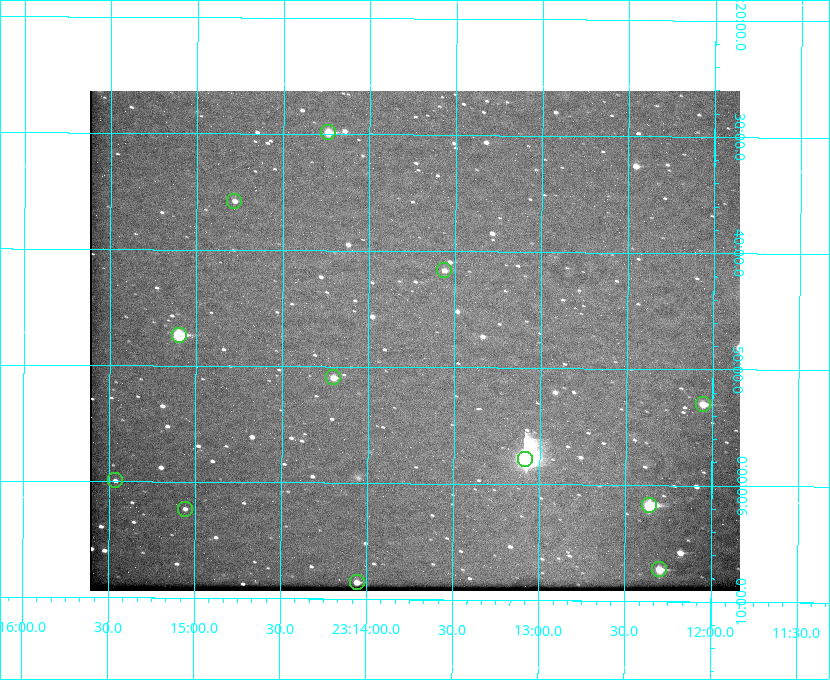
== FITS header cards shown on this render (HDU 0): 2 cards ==
NAXIS1  =                  650 / Width of table row in bytes
NAXIS2  =                  500 / Number of rows in table

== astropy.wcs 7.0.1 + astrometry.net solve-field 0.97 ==
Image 650 x 500 px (HDU 0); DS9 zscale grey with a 90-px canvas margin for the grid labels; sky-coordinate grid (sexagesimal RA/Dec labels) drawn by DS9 from the SOLVED WCS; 12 Tycho-2 reference stars matched to detected sources circled (green)
Header WCS: none
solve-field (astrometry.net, Tycho-2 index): SOLVED blind (the file carries no WCS)
Solved WCS: RA---TAN-SIP/DEC--TAN-SIP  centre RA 23:13:44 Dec +08:48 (348.43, +8.80 deg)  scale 5.16 arcsec/px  FOV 55.9' x 43.0'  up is +180 deg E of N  parity flipped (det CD > 0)
(file carries no celestial WCS; the grid is the blind solution)
Tycho-2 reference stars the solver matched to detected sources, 12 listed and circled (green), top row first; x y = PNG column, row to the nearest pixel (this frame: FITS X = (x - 90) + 1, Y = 500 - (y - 91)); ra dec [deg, ICRS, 3 dp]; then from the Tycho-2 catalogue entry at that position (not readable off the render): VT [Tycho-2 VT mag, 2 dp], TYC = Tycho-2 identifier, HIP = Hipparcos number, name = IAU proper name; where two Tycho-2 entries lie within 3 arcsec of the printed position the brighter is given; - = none
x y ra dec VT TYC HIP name
328 132 348.560 +8.498 9.78 1161-1619-1 - -
234 201 348.695 +8.597 11.30 1161-1571-1 - -
444 270 348.391 +8.694 11.47 1161-728-1 - -
179 335 348.775 +8.789 8.97 1161-884-1 114784 -
333 377 348.550 +8.849 10.80 1161-574-1 - -
703 404 348.014 +8.883 10.51 1161-1048-1 - -
525 459 348.271 +8.963 6.92 1161-1161-1 114608 -
115 480 348.866 +8.999 11.82 1161-694-1 - -
649 505 348.091 +9.029 8.14 1161-448-1 114562 -
185 509 348.765 +9.039 11.87 1161-1547-1 - -
659 569 348.075 +9.120 9.77 1161-768-1 - -
357 582 348.514 +9.143 10.38 1161-1071-1 - -